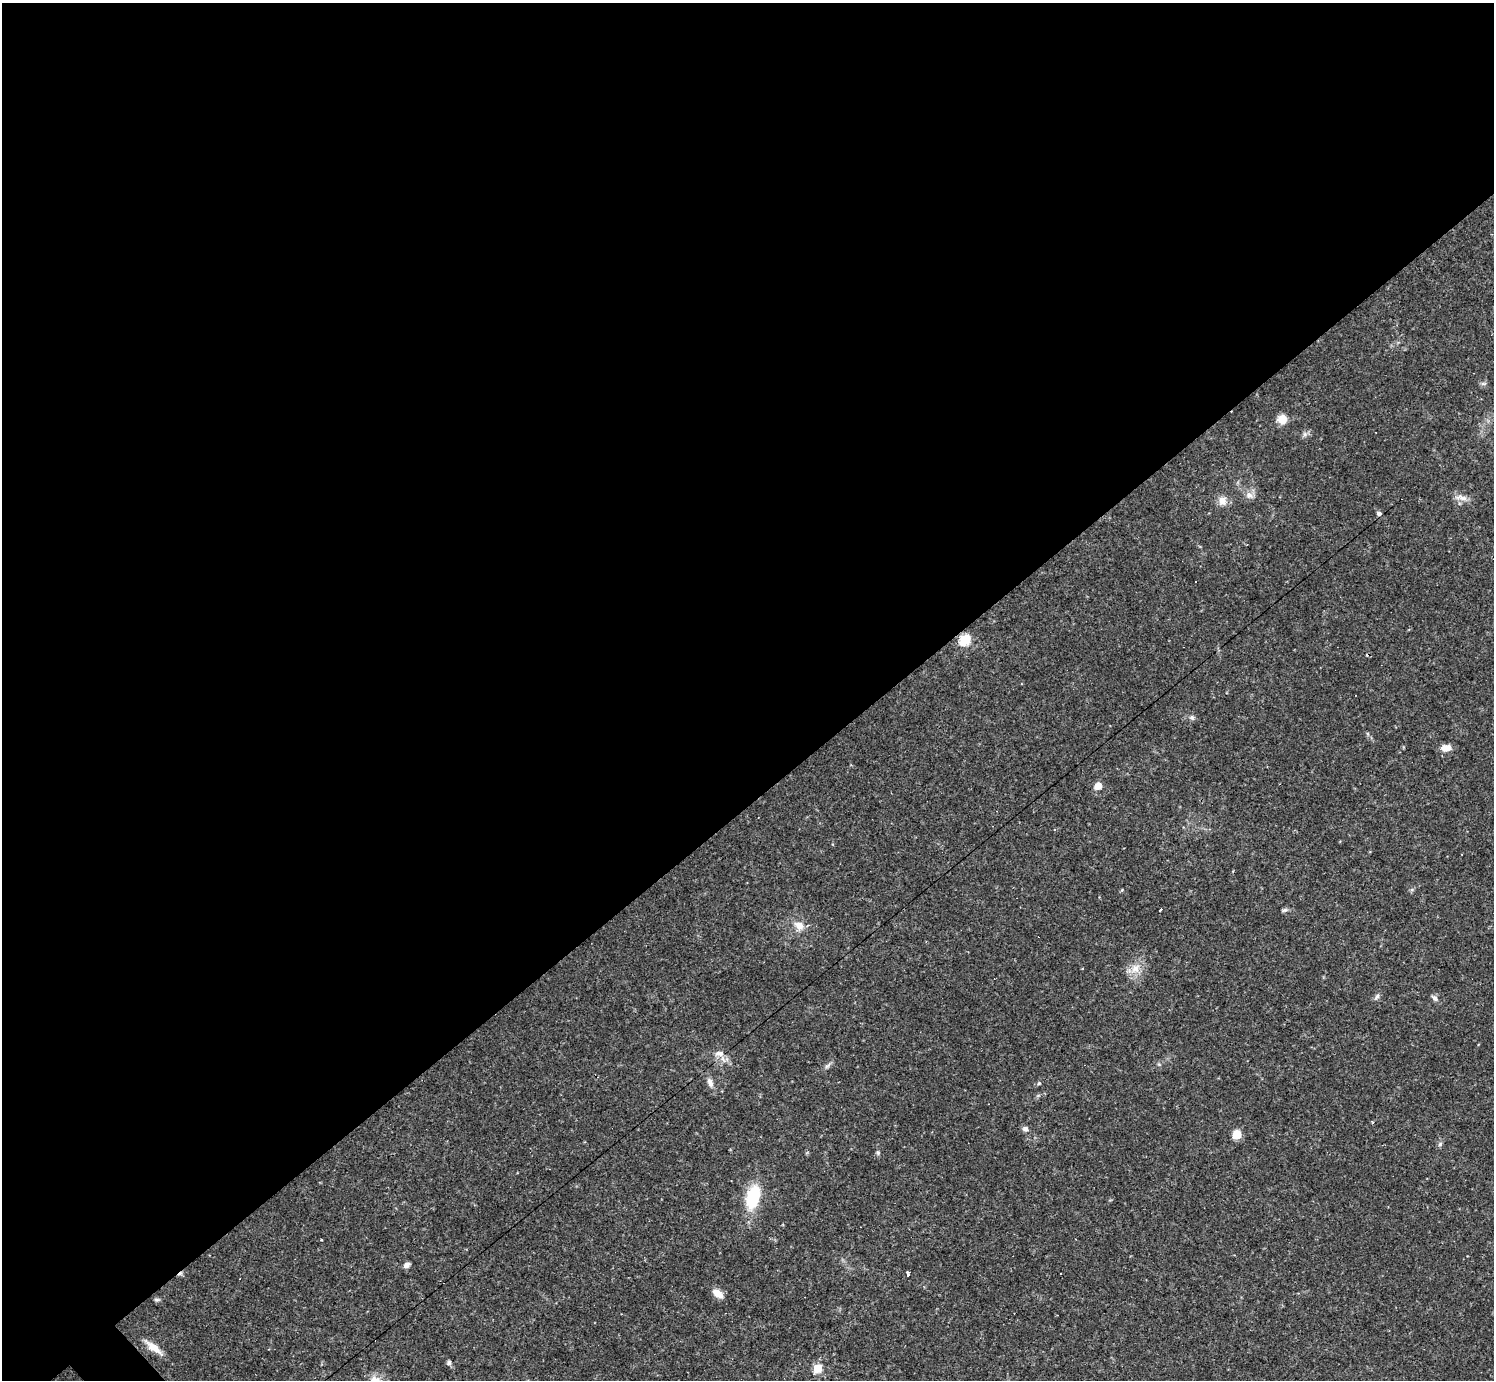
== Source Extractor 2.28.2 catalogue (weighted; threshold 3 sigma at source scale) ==
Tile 2 of 4 x 4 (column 2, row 1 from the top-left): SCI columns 1497-2988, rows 4429-5806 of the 5974 x 5972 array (HDU 1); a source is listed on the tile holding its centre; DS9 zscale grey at full resolution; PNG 1496 x 1382 px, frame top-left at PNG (2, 3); no overlay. Shown black and unused: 58% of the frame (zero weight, under 2 of 3 exposures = <1% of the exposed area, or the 3 px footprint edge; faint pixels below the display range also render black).
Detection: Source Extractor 2.28.2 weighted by HDU 2 'WHT'; one run over the whole footprint, this tile lists its part. Background 0.0633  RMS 0.0061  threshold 0.0274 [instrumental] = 3 sigma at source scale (4.5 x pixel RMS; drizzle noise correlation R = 1.50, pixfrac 1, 0.05/0.05 arcsec/px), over >= 5 px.
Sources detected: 39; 4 cosmic-ray / hot-pixel residue — not listed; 1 inside a brighter listed object's ellipse — not listed separately; the other 34 listed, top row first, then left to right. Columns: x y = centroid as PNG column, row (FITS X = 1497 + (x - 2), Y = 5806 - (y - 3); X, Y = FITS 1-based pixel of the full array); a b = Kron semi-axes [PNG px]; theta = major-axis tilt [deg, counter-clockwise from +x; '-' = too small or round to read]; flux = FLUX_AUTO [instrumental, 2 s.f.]
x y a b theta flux
1483 383 7 4 0 1.2
1282 419 7 7 - 12
1305 434 6 6 - 1.6
1249 495 10 8 -45 3.3
1461 498 18 6 -10 4.1
1222 500 12 11 - 4.8
1379 513 5 5 - 1.4
965 640 6 5 - 47
1192 717 7 6 - 1.4
1446 748 12 8 4 5.7
1098 786 9 8 - 4.3
1161 909 3 3 - 25
1284 910 7 5 17 1.3
799 925 12 10 -35 5.7
1135 969 13 12 - 7.1
1377 997 9 5 53 1.6
1435 998 9 6 -51 1.8
720 1053 14 8 -2 3.9
827 1066 8 4 44 1.4
710 1083 13 7 -68 3.2
1039 1083 5 4 - 0.72
1025 1129 7 6 - 2.2
1237 1134 6 5 - 18
1440 1144 6 5 - 1.2
878 1153 6 5 - 1
753 1197 29 15 74 24
321 1240 3 2 - 0.44
406 1265 7 5 39 2.7
908 1274 3 3 - 120
718 1293 15 8 -35 5.1
156 1300 7 4 5 1.1
153 1347 22 8 -37 7.5
449 1363 6 6 - 1.4
818 1368 5 5 - 30